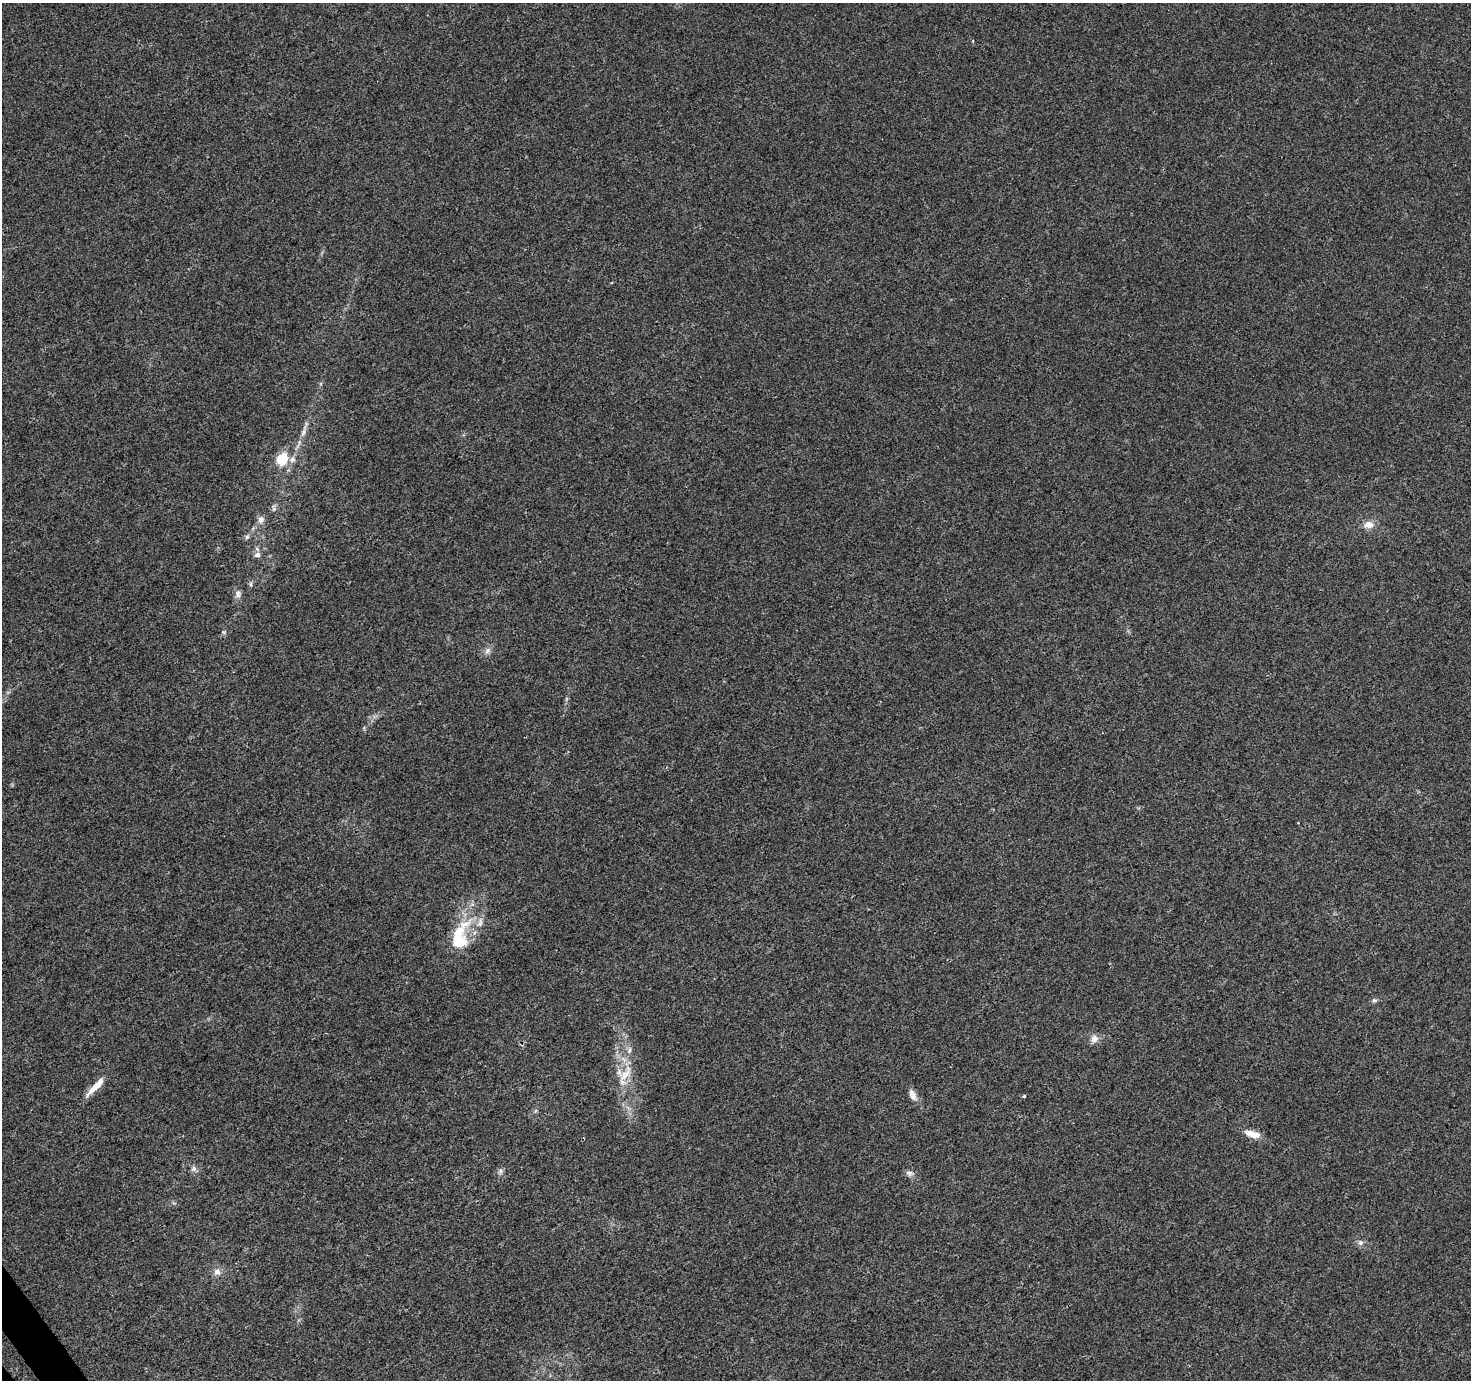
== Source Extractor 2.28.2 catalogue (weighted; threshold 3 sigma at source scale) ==
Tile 7 of 4 x 4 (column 3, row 2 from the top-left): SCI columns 2990-4458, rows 2914-4291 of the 5982 x 5889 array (HDU 1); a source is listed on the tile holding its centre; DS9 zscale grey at full resolution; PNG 1473 x 1382 px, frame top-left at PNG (2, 3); no overlay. Shown black and unused: <1% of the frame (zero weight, under 3 of 4 exposures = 5% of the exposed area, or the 3 px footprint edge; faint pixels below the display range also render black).
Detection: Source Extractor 2.28.2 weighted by HDU 2 'WHT'; one run over the whole footprint, this tile lists its part. Background 0.00969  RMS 0.0027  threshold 0.0121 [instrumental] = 3 sigma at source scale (4.5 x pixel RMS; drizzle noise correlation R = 1.50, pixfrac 1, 0.0396/0.0396 arcsec/px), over >= 5 px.
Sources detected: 27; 1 inside a brighter object's white glare — not listed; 1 inside a brighter listed object's ellipse — not listed separately; the other 25 listed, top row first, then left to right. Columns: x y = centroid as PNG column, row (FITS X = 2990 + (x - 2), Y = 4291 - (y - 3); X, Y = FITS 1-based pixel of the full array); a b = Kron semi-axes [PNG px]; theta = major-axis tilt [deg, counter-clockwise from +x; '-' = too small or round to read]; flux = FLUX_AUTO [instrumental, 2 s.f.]
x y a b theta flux
303 433 13 5 66 1.3
282 459 6 6 - 20
292 460 9 8 - 1.2
261 519 10 8 90 1.4
1369 525 14 10 -4 2.2
247 537 7 5 47 0.59
257 555 7 6 - 1.4
251 584 6 4 -90 0.46
238 594 12 8 -88 1.3
223 632 6 5 - 0.47
487 651 9 7 45 1.1
458 934 47 15 62 12
1374 1000 7 5 1 0.59
1094 1039 10 9 - 1.8
629 1050 9 5 71 0.82
626 1074 31 11 50 4.9
95 1086 33 7 45 3.8
913 1095 17 8 -63 1.8
1024 1096 4 4 - 0.31
1252 1134 21 8 -16 2.9
194 1169 8 7 - 0.92
500 1171 7 6 - 0.74
909 1173 10 7 -17 1
1361 1243 7 7 - 0.89
217 1272 10 8 -12 1.4